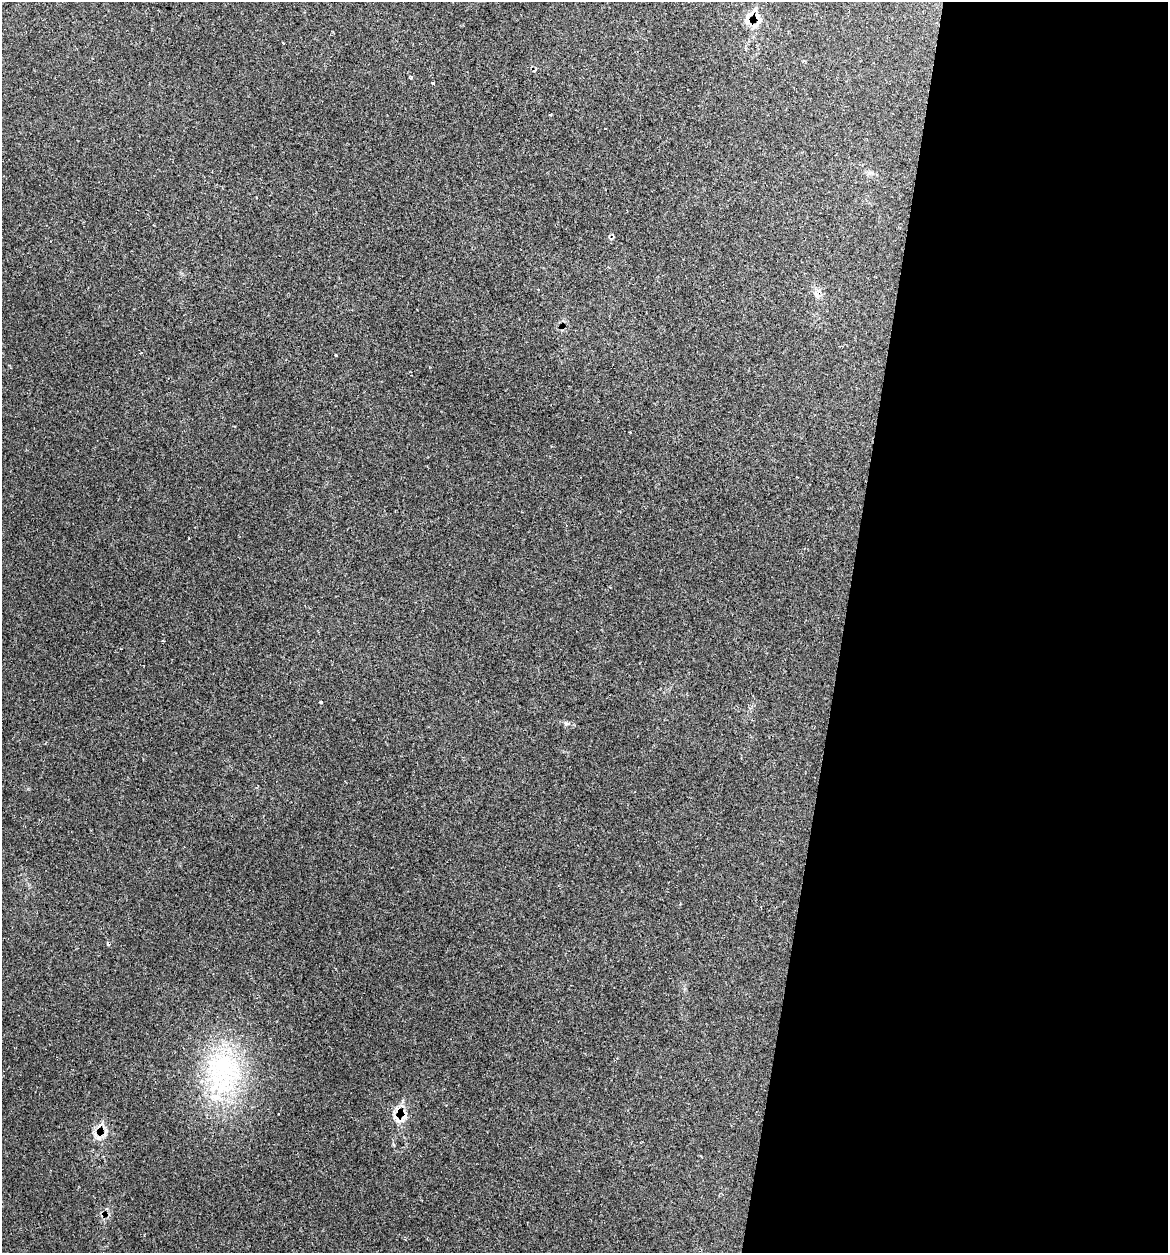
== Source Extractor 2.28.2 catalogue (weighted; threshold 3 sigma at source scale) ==
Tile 12 of 4 x 4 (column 4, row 3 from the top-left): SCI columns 3621-4786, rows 1281-2531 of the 5031 x 5032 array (HDU 1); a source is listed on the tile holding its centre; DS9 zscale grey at full resolution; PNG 1170 x 1255 px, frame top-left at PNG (2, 2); no overlay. Shown black and unused: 28% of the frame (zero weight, under 2 of 3 exposures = <1% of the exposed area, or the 3 px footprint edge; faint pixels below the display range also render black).
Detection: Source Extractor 2.28.2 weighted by HDU 2 'WHT'; one run over the whole footprint, this tile lists its part. Background 0.0666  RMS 0.0054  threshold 0.0243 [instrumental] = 3 sigma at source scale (4.5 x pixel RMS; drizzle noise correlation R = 1.50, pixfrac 1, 0.05/0.05 arcsec/px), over >= 5 px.
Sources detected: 22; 5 cosmic-ray / hot-pixel residue — not listed; the other 17 listed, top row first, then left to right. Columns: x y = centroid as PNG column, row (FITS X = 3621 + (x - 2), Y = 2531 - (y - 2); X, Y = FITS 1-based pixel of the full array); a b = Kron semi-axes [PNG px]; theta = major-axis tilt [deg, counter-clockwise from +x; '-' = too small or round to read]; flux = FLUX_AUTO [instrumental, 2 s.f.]
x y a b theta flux
748 16 21 6 53 3.6
759 21 13 7 60 3.2
283 43 3 3 - 0.94
411 78 3 3 - 1.5
433 83 3 3 - 1.9
551 114 3 3 - 1.4
870 173 9 4 8 1.3
817 294 13 8 65 3.4
141 353 4 2 - 0.41
336 355 3 3 - 1.9
630 432 3 3 - 1
797 477 2 2 - 0.43
321 702 4 3 - 0.82
567 723 7 4 18 0.89
223 1069 57 54 -57 81
404 1117 18 8 58 4.5
99 1138 9 7 -16 2.6
Overlapping masked pixels (flux is a lower limit): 4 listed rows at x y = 748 16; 759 21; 817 294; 404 1117